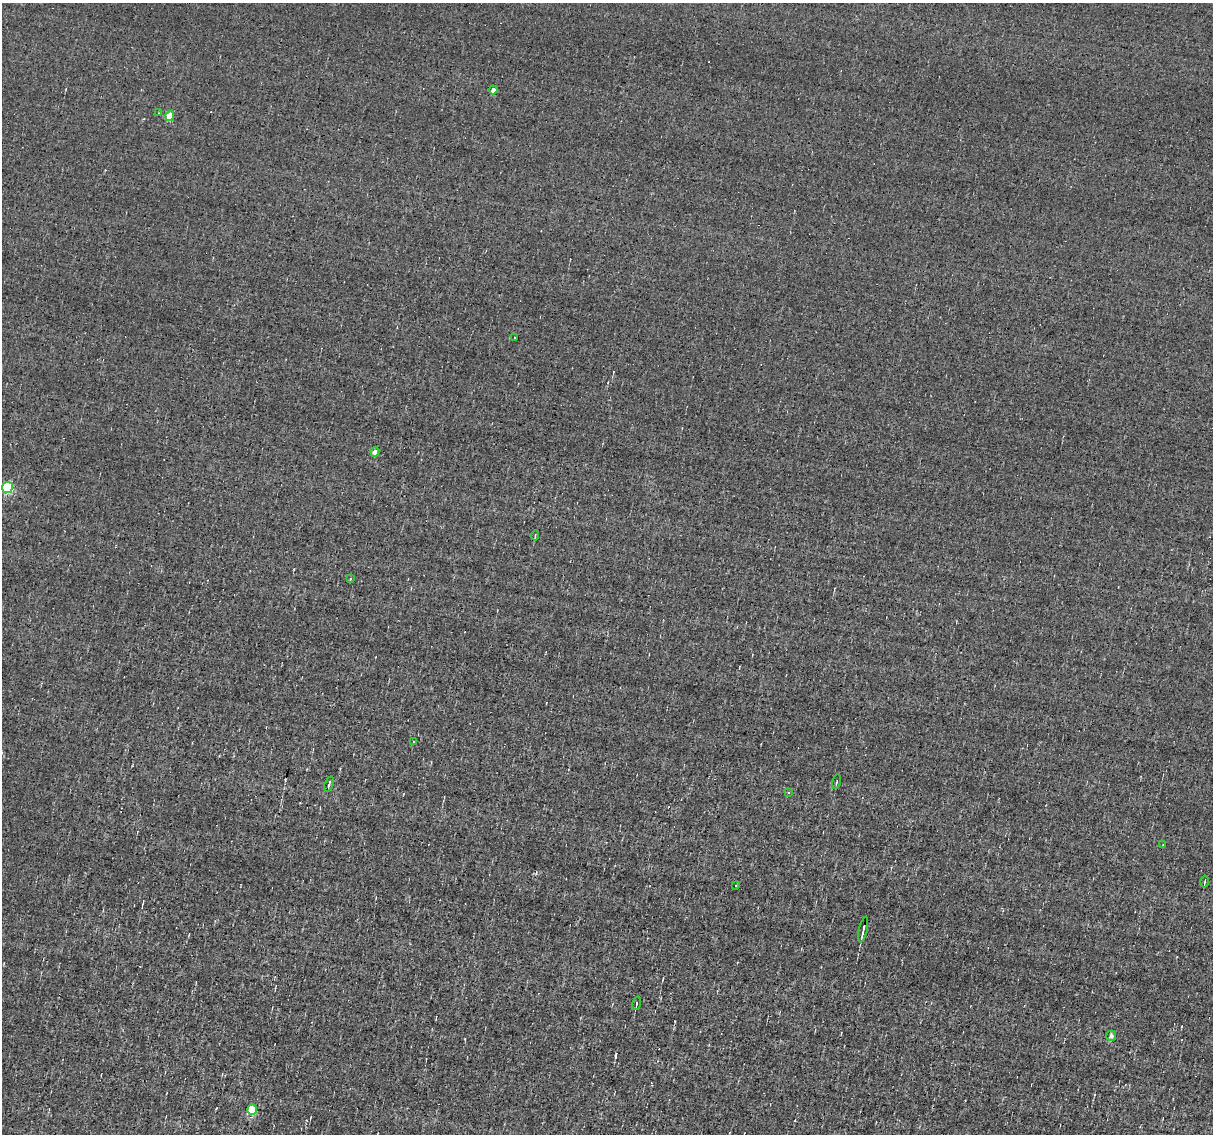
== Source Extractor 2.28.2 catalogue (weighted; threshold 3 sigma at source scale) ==
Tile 7 of 4 x 4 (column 3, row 2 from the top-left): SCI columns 2423-3633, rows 2494-3625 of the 4844 x 4870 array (HDU 1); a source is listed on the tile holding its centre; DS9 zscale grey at full resolution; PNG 1215 x 1136 px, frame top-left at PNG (2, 3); each listed source drawn as its Kron ellipse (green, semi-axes under 4 px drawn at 4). Shown black and unused: <1% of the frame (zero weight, under 3 of 4 exposures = <1% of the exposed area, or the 3 px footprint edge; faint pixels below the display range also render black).
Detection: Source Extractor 2.28.2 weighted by HDU 2 'WHT'; one run over the whole footprint, this tile lists its part. Background -0.00519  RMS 0.051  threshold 0.23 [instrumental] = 3 sigma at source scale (4.5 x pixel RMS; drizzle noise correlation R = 1.50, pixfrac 1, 0.05/0.05 arcsec/px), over >= 5 px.
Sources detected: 22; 3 cosmic-ray / hot-pixel residue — neither listed nor drawn; the other 19 listed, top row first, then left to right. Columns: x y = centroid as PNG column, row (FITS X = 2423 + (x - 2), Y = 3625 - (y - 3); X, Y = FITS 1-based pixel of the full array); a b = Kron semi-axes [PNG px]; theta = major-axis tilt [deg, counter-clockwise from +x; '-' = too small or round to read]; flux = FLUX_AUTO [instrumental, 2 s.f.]
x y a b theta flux
493 90 4 4 - 30
158 113 3 2 - 3.4
170 116 5 4 - 130
515 337 2 2 - 3.9
375 452 5 4 - 30
7 488 5 5 - 440
535 535 5 3 - 5.3
350 579 4 3 - 11
413 742 4 2 - 2.8
836 781 8 3 79 5.8
329 784 8 3 70 8.1
788 792 3 3 - 57
1163 845 3 2 - 4.6
1205 881 6 2 79 6.5
736 885 2 2 - 4.2
863 930 13 2 77 24
637 1003 7 3 75 6.9
1111 1036 5 5 - 16
252 1109 5 5 - 200
Unlisted compact peaks at least as high as the median listed source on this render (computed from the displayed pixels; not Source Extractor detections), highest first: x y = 615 1056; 294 569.